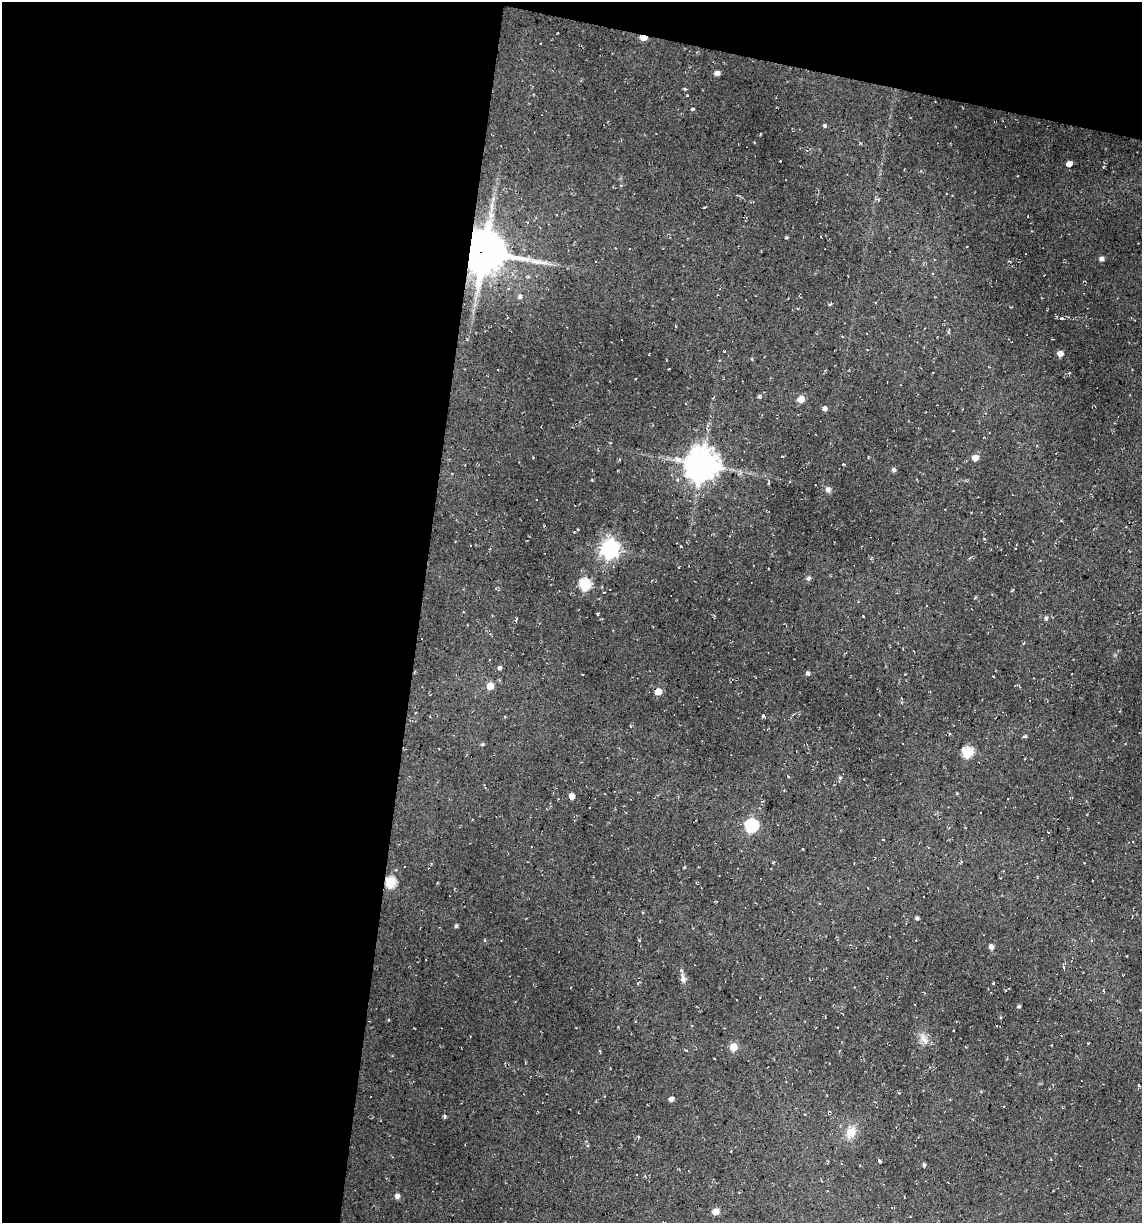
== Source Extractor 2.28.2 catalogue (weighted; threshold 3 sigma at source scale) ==
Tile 1 of 4 x 4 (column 1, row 1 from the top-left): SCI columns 232-1371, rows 3664-4884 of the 4904 x 4884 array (HDU 1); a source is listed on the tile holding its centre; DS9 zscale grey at full resolution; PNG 1144 x 1225 px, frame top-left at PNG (2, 2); no overlay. Shown black and unused: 40% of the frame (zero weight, under 2 of 3 exposures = <1% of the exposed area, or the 3 px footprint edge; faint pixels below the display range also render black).
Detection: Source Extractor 2.28.2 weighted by HDU 2 'WHT'; one run over the whole footprint, this tile lists its part. Background 0.136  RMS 0.014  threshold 0.0627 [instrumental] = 3 sigma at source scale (4.5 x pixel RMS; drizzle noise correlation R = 1.50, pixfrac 1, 0.05/0.05 arcsec/px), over >= 5 px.
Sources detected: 85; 9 cosmic-ray / hot-pixel residue — not listed; the other 76 listed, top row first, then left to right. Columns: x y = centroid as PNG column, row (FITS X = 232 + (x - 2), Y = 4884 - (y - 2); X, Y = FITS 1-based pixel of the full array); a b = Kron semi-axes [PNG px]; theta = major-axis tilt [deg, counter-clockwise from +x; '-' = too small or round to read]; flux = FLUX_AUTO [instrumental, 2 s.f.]
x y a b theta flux
643 38 5 4 - 18
717 73 5 4 - 6.5
685 89 4 3 - 2.1
687 95 3 2 - 1.3
692 109 4 3 - 1.9
824 126 5 3 - 2.5
780 161 2 2 - 0.88
1069 164 5 4 - 6.9
878 200 5 3 - 1.3
705 207 3 2 - 1.3
787 237 3 3 - 1.6
484 252 13 13 - 5100
1101 259 5 4 - 4.6
520 297 5 5 - 3.4
830 304 6 2 45 1.1
1062 319 4 3 - 1.3
622 340 3 2 - 1.5
1060 354 5 4 - 11
752 359 4 3 - 1.1
668 369 3 2 - 0.95
759 397 4 4 - 2.5
801 399 5 5 - 22
825 408 5 4 - 4.8
975 458 5 5 - 13
702 465 10 10 - 2900
894 470 5 5 - 3.6
678 480 5 4 - 2.1
828 489 7 6 - 4
610 549 7 7 - 640
808 578 6 5 - 3.6
585 584 6 5 - 120
597 614 5 3 - 1.3
863 616 3 2 - 0.87
516 619 5 3 - 1.3
1046 619 5 4 - 2.9
421 638 3 3 - 5.5
1024 643 4 3 - 1.3
490 660 2 2 - 1.1
499 668 5 5 - 2.8
808 673 4 4 - 3.2
490 686 5 5 - 23
658 691 5 4 - 22
763 716 4 3 - 2.6
1025 736 5 4 - 2.7
482 744 5 4 - 1.8
967 752 6 6 - 95
788 776 3 3 - 0.91
840 778 5 4 - 2.4
957 793 4 3 - 1.1
572 796 5 4 - 12
751 826 6 6 - 190
803 849 3 2 - 1.2
773 862 4 2 - 1.4
684 867 4 3 - 1.1
390 882 6 6 - 90
917 918 4 3 - 3.1
991 947 5 5 - 5.6
1064 967 5 3 - 1.4
683 978 13 7 -77 5.9
638 983 6 3 35 1.3
1019 1006 4 4 - 1.9
924 1039 18 9 -59 12
733 1047 5 5 - 31
686 1050 4 3 - 1.2
600 1051 4 3 - 1.3
671 1099 4 4 - 6.1
828 1113 6 3 86 1.6
445 1117 4 3 - 1.5
851 1132 14 11 67 19
393 1157 4 3 - 0.96
880 1161 4 3 - 3.2
828 1162 6 2 70 1.3
924 1165 5 3 - 2.5
636 1174 3 2 - 1.4
397 1196 6 5 - 5.2
715 1212 5 5 - 15
Overlapping masked pixels (flux is a lower limit): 3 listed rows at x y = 643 38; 484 252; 390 882
Unlisted compact peaks at least as high as the median listed source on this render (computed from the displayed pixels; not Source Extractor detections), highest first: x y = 456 926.